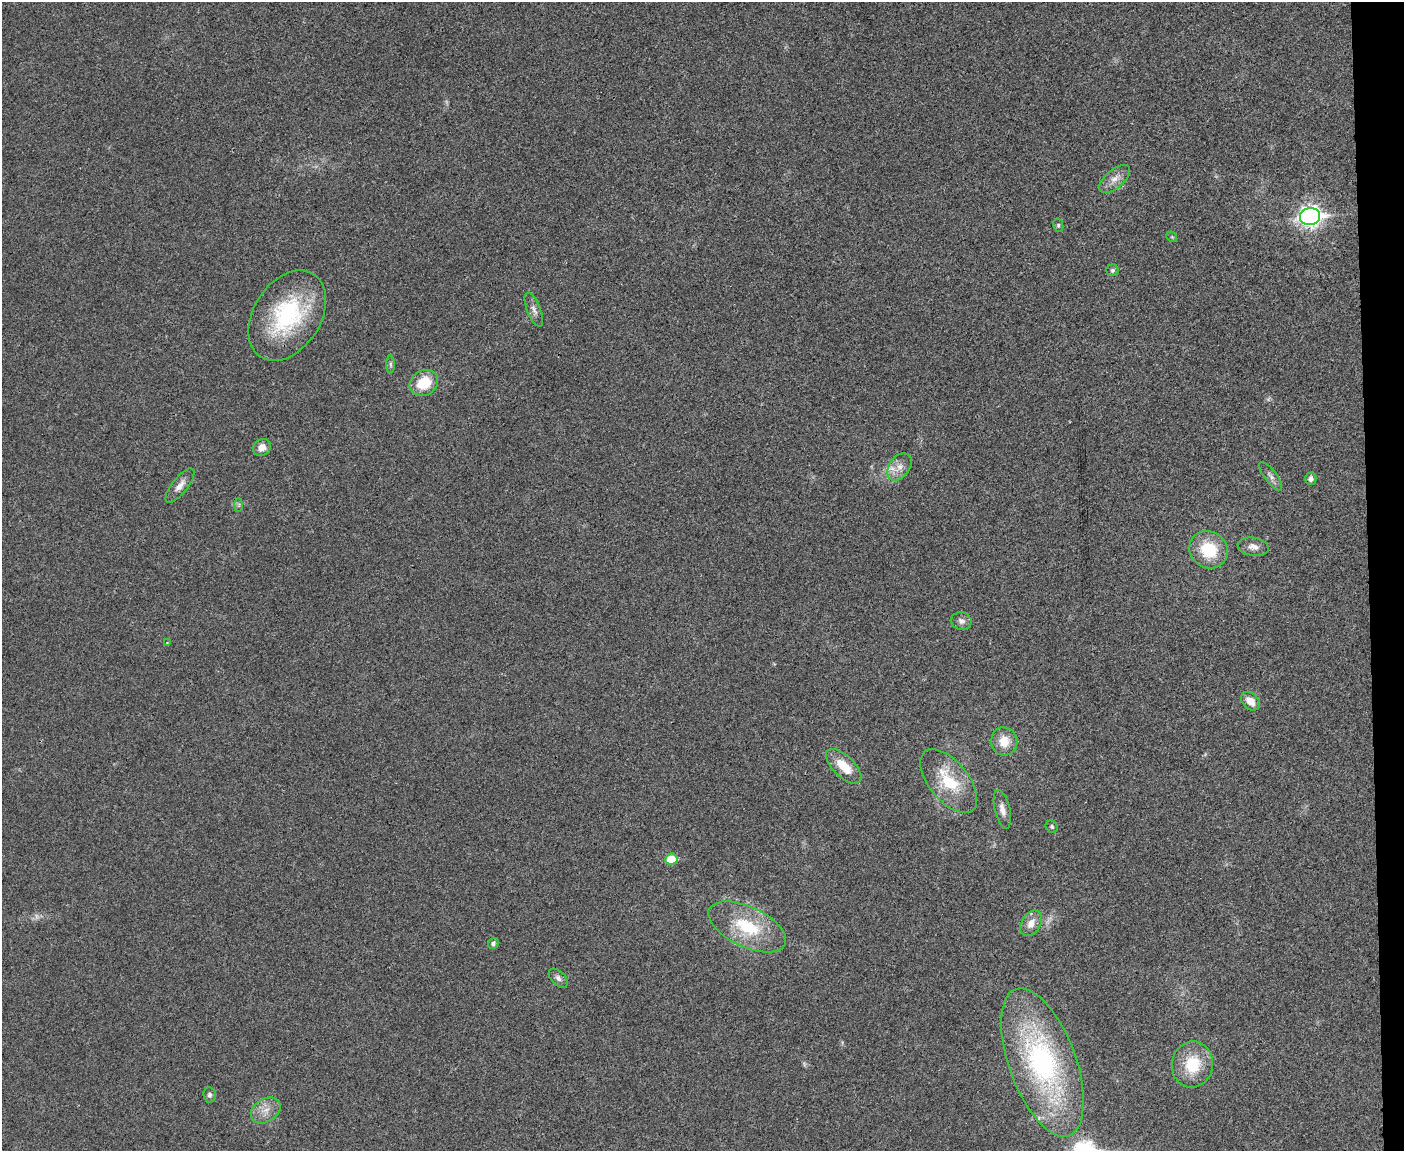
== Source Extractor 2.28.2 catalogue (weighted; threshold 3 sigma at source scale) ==
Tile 9 of 3 x 4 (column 3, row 3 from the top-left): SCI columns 2938-4339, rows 1151-2299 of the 4577 x 4598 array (HDU 1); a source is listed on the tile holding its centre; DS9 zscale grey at full resolution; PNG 1406 x 1153 px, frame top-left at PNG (2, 2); each listed source drawn as its Kron ellipse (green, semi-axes under 4 px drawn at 4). Shown black and unused: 3% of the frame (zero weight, under 3 of 4 exposures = <1% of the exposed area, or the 3 px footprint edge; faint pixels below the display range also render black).
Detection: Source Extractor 2.28.2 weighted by HDU 2 'WHT'; one run over the whole footprint, this tile lists its part. Background 0.0189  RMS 0.0043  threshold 0.0195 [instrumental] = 3 sigma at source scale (4.5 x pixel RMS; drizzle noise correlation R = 1.50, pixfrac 1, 0.05/0.05 arcsec/px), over >= 5 px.
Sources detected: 38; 3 too faint to see at this stretch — neither listed nor drawn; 1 inside a brighter listed object's ellipse — not listed separately; the other 34 listed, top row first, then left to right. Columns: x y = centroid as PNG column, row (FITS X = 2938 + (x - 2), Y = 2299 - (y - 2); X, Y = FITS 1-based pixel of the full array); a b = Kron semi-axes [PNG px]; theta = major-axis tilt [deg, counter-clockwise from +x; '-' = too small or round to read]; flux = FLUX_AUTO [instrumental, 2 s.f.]
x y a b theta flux
1115 179 18 9 40 4.2
1310 216 10 8 7 240
1058 225 7 5 -77 0.73
1172 237 6 4 -43 0.66
1113 270 6 6 - 0.97
534 310 18 7 -68 2.5
287 315 49 33 57 49
390 364 9 4 -89 0.91
424 383 15 12 32 13
262 447 9 8 - 3.3
899 467 15 10 52 4.1
1271 476 17 6 -53 2.1
1311 479 6 5 - 1.5
180 485 21 7 51 3.6
239 505 7 4 89 0.75
1253 547 16 9 -9 3
1209 550 20 18 -40 18
961 621 10 8 -15 2.3
167 643 4 4 - 0.33
1250 701 11 7 -44 5.2
1004 741 14 13 - 7.7
844 766 22 10 -44 10
949 781 38 19 -51 21
1002 809 20 7 -76 3.4
1052 827 6 5 - 0.78
671 859 6 5 - 13
1031 923 14 9 58 4.2
747 927 42 20 -25 24
493 943 6 5 - 1.3
558 978 11 7 -45 1.9
1042 1062 78 33 -70 100
1192 1064 23 20 80 17
209 1095 7 6 - 1.2
266 1110 16 11 33 5.1